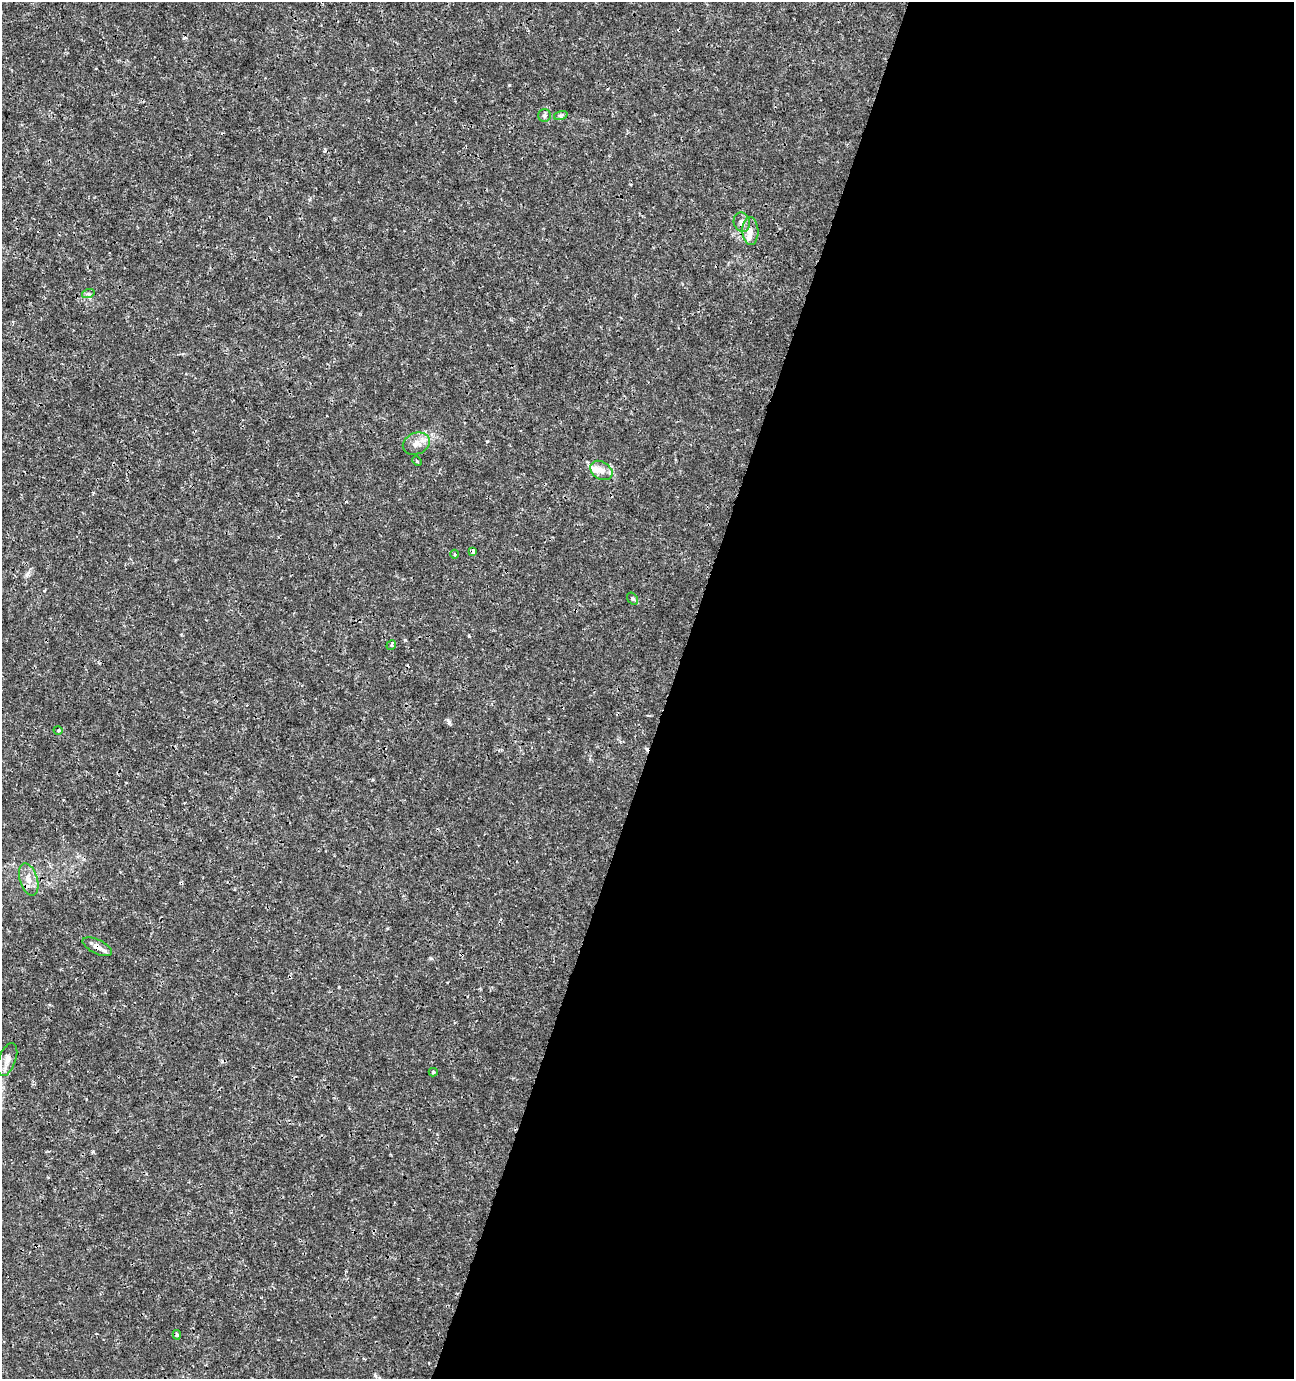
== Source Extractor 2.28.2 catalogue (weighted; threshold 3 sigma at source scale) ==
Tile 12 of 4 x 4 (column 4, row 3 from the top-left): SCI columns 4087-5378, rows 1386-2762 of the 5654 x 5517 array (HDU 1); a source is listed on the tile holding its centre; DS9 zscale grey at full resolution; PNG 1296 x 1381 px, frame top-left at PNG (2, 2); each listed source drawn as its Kron ellipse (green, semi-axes under 4 px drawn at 4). Shown black and unused: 48% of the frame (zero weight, under 3 of 4 exposures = <1% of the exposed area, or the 3 px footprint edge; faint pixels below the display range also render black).
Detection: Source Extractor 2.28.2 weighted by HDU 2 'WHT'; one run over the whole footprint, this tile lists its part. Background 0.0017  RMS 0.001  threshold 0.00448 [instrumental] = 3 sigma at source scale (4.5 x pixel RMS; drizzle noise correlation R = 1.50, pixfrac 1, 0.0396/0.0396 arcsec/px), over >= 5 px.
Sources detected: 24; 2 cosmic-ray / hot-pixel residue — neither listed nor drawn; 4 inside a brighter listed object's ellipse — not listed separately; the other 18 listed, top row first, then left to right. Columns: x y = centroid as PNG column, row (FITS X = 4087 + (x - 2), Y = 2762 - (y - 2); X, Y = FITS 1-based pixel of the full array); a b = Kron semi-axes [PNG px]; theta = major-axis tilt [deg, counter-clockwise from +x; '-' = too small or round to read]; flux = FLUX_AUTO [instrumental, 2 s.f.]
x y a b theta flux
561 115 7 4 18 0.19
544 116 6 6 - 0.22
742 222 10 8 -77 0.55
750 231 14 8 -88 0.7
88 294 6 4 18 0.18
416 444 14 10 22 0.79
417 461 5 3 - 0.1
601 470 12 8 -32 0.86
473 551 4 3 - 0.28
455 554 4 3 - 0.11
632 599 6 5 - 0.16
391 645 5 4 - 0.15
58 730 4 3 - 0.12
29 879 17 8 -73 0.9
97 947 16 7 -26 0.67
7 1060 17 8 70 0.68
433 1072 4 4 - 0.18
177 1335 5 4 - 0.18
Overlapping masked pixels (flux is a lower limit): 2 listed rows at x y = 473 551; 97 947
Unlisted compact peaks at least as high as the median listed source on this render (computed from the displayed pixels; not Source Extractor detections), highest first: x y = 449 722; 509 85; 405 640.